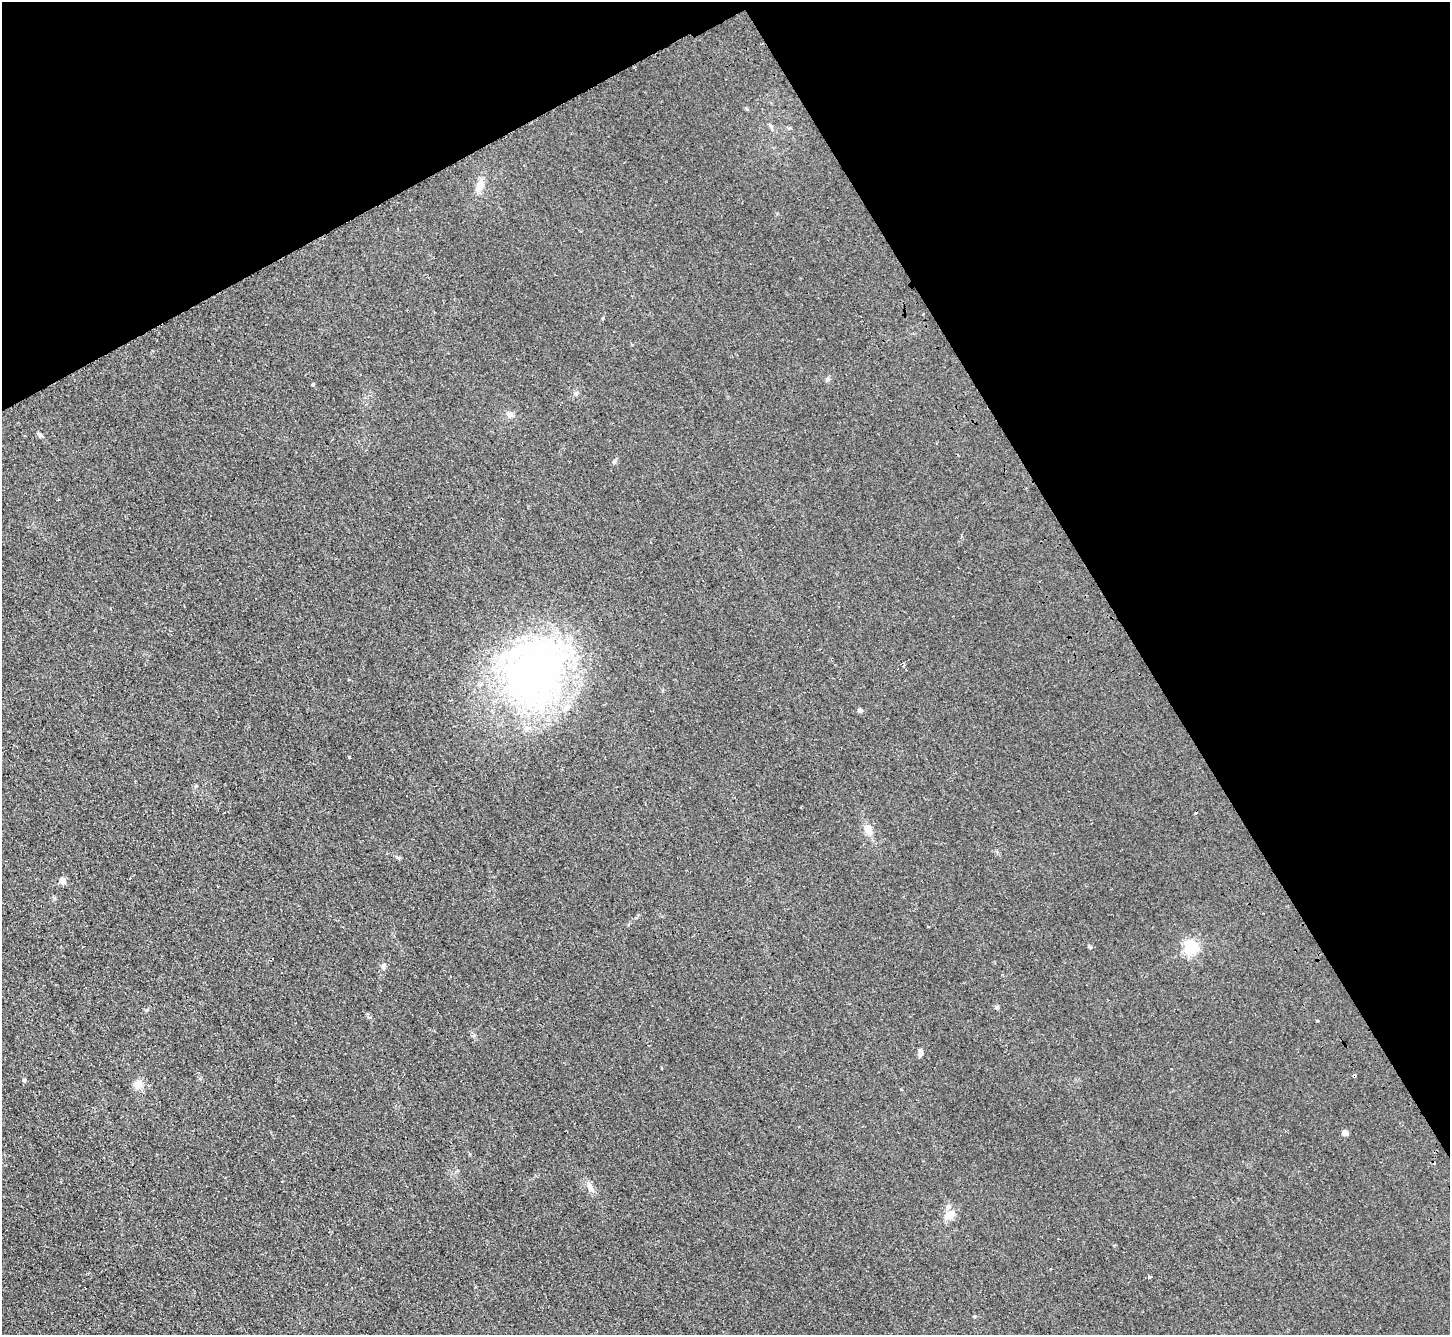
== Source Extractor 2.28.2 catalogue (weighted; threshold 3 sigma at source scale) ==
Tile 3 of 4 x 4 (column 3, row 1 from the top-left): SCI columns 2949-4396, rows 4325-5657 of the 5895 x 5848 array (HDU 1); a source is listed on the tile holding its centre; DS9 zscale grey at full resolution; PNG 1452 x 1337 px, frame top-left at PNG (2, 2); no overlay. Shown black and unused: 29% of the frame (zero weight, under 2 of 3 exposures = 3% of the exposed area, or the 3 px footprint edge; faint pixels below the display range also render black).
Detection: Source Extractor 2.28.2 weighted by HDU 2 'WHT'; one run over the whole footprint, this tile lists its part. Background 0.0411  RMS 0.011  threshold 0.0502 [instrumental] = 3 sigma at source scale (4.5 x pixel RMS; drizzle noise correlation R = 1.50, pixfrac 1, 0.05/0.05 arcsec/px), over >= 5 px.
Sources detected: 30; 4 cosmic-ray / hot-pixel residue — not listed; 3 inside a brighter listed object's ellipse — not listed separately; the other 23 listed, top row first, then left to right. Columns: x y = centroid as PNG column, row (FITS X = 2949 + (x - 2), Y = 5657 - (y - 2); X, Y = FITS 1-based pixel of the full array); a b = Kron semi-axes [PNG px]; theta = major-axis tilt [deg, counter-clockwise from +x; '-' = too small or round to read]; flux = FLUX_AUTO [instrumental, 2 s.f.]
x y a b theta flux
480 185 16 10 64 9.6
923 314 2 2 - 0.78
828 379 6 4 89 1.9
313 384 3 3 - 5
510 414 8 7 - 4.9
39 434 9 4 -47 2.4
534 675 83 58 56 550
860 710 5 5 - 3.1
349 757 3 3 - 3.1
196 786 6 4 46 1.5
868 829 12 10 -74 9
397 857 8 3 -19 1.7
63 881 5 4 - 15
1191 947 6 6 - 250
383 966 11 6 84 3.6
997 1007 5 5 - 2.5
1317 1021 3 3 - 3.7
920 1053 9 6 83 3.6
138 1084 11 10 - 9.9
1345 1133 5 4 - 11
589 1186 15 6 -70 5.9
951 1213 12 10 -48 8.3
1149 1277 5 3 - 4.9
Unlisted compact peaks at least as high as the median listed source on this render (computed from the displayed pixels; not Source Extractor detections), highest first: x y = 24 1080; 1090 947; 614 462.